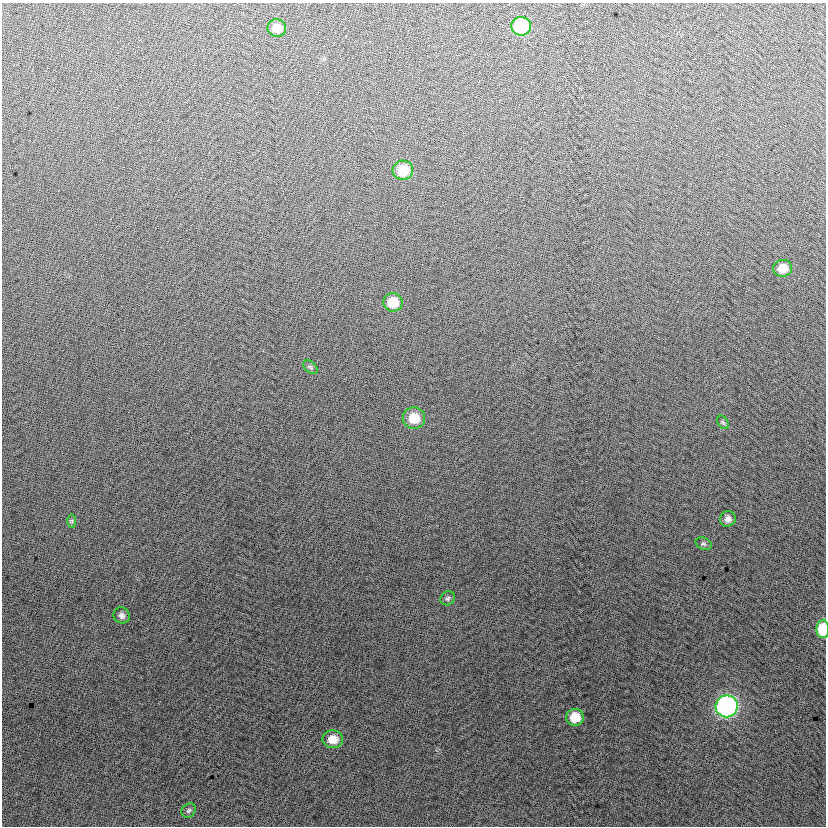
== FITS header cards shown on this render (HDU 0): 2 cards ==
NAXIS1  =                  824
NAXIS2  =                  824

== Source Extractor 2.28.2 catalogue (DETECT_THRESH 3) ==
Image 824 x 824 px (HDU 0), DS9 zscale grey, 1 PNG px = 1 image px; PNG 828 x 828 px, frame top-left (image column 1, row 824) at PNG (2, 3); each listed source drawn as its Kron ellipse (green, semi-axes under 4 px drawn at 4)
Background 2.85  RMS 13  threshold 40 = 3 sigma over >= 5 px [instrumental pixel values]
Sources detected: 18; all 18 listed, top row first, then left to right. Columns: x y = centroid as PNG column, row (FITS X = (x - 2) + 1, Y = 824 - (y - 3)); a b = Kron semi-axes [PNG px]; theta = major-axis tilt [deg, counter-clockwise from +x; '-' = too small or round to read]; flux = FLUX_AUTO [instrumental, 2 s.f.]
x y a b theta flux
521 26 10 9 - 58000
277 28 9 8 - 12000
403 170 10 9 - 26000
783 268 9 8 - 12000
393 302 9 9 - 19000
311 367 8 5 -41 2000
414 418 11 11 - 18000
723 422 7 5 -53 1600
728 519 8 7 - 4500
72 521 7 4 -90 1600
704 544 8 5 -27 1900
448 598 8 6 38 2200
122 615 8 7 - 3600
823 629 9 6 89 34000
727 706 11 11 - 260000
575 717 9 8 - 18000
333 739 10 9 - 12000
189 810 8 6 45 2200
At the frame edge (FLAGS 8, measured only in part): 1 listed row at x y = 823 629